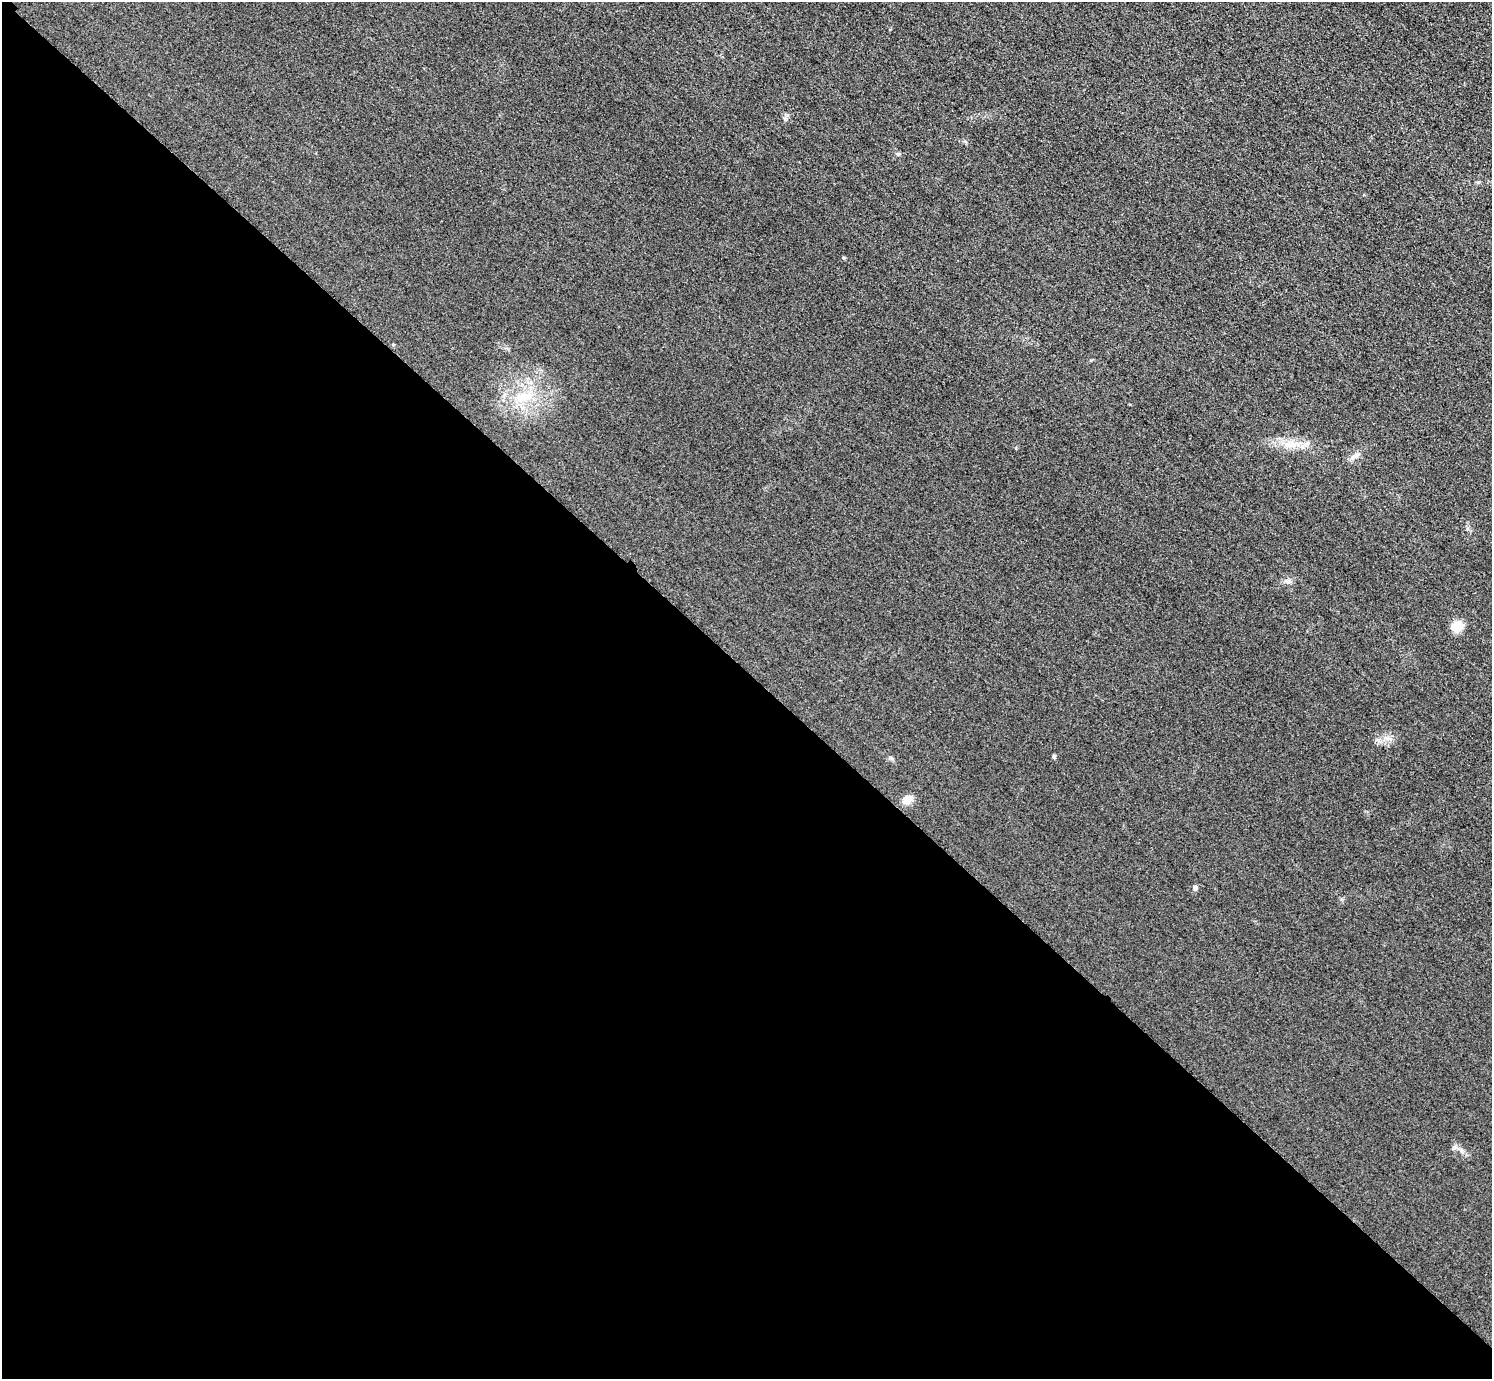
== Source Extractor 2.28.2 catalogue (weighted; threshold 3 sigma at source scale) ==
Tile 9 of 4 x 4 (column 1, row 3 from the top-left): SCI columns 31-1520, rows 1561-2937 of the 6017 x 6017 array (HDU 1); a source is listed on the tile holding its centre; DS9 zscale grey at full resolution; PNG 1494 x 1381 px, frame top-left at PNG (2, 2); no overlay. Shown black and unused: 51% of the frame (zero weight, under 3 of 4 exposures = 3% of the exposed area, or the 3 px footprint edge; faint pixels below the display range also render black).
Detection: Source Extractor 2.28.2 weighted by HDU 2 'WHT'; one run over the whole footprint, this tile lists its part. Background 0.0847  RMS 0.019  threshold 0.0851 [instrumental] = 3 sigma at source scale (4.5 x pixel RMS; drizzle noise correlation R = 1.50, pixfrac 1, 0.05/0.05 arcsec/px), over >= 5 px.
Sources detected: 10; all 10 listed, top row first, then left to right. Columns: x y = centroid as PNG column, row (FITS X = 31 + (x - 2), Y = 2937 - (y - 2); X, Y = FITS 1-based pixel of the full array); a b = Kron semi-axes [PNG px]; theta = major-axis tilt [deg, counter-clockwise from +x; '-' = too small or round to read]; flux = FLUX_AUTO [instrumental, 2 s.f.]
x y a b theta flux
393 344 5 3 - 1.6
523 397 25 13 10 49
1290 444 20 10 -1 28
1355 456 14 7 31 9.7
1288 581 9 6 -27 5.8
1457 626 15 12 18 24
1054 756 5 4 - 3.8
891 758 8 3 -44 2.6
907 800 15 10 39 14
1195 887 7 5 -88 3.8
Unlisted compact peaks at least as high as the median listed source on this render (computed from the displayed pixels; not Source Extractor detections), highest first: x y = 898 154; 844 258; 1387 738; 1454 1147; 1462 1151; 1377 740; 785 119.